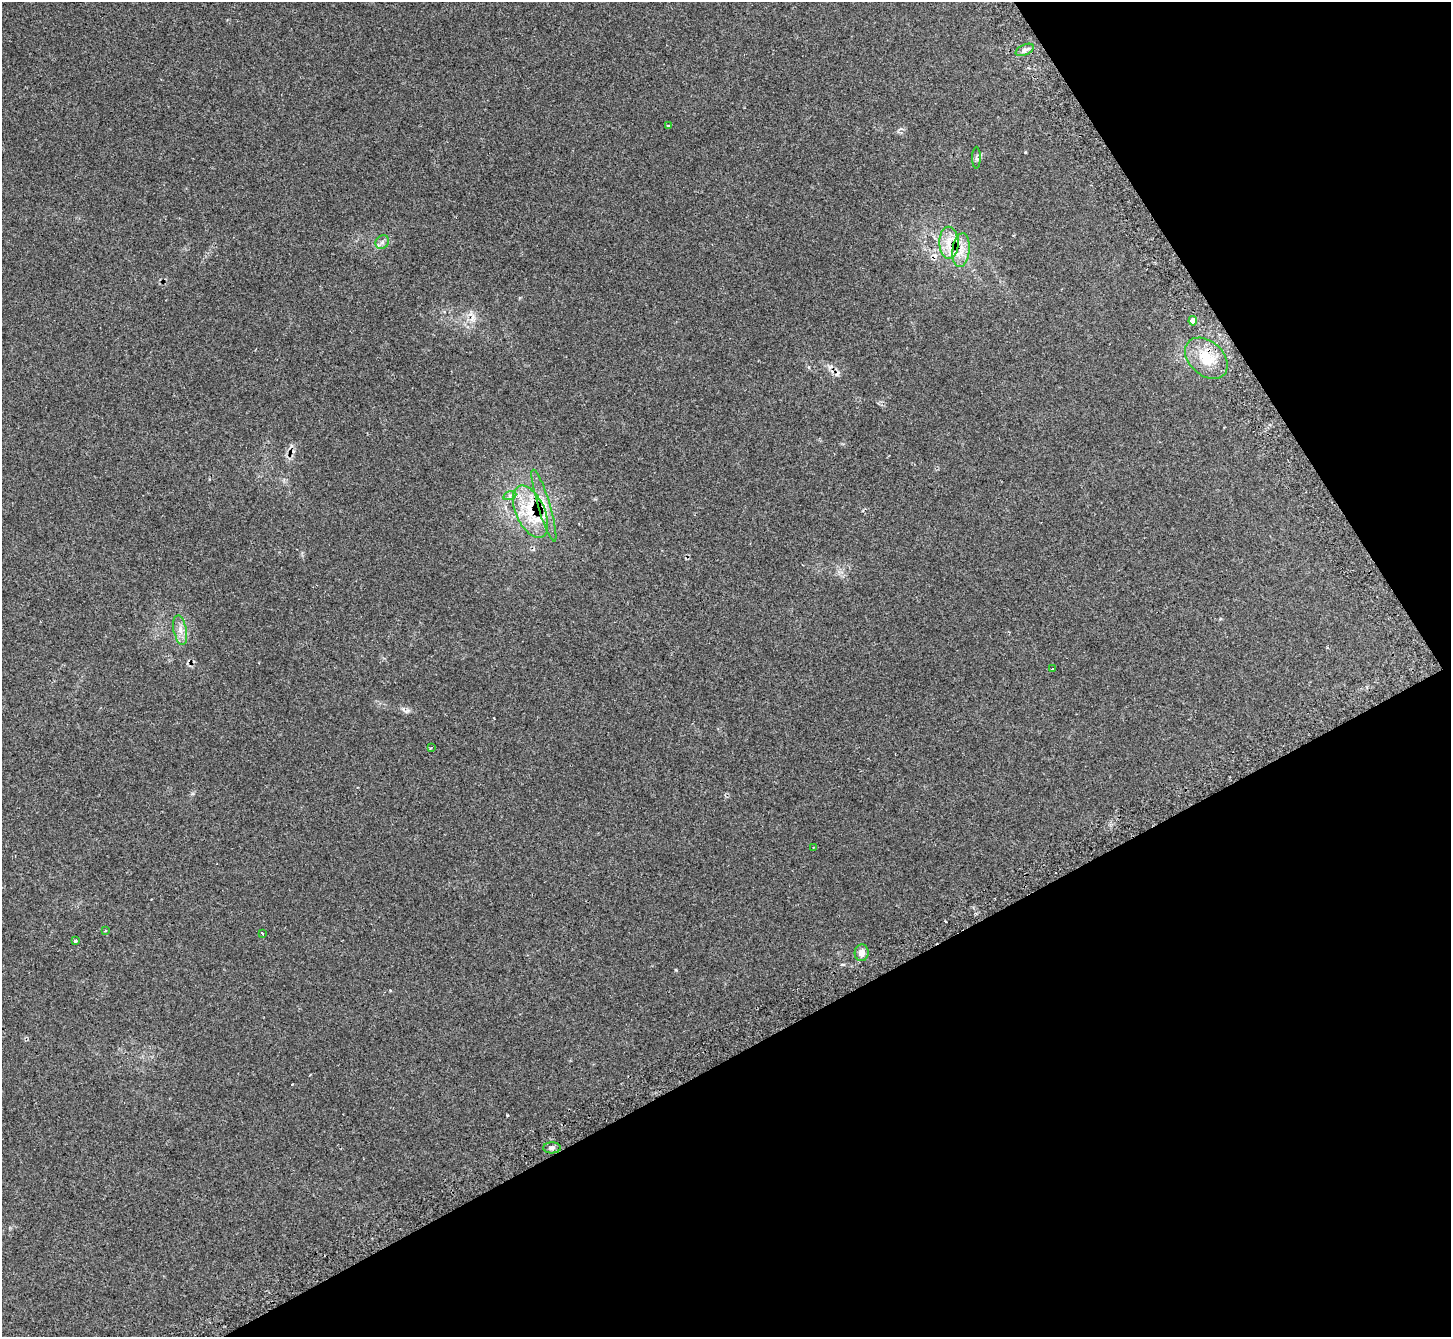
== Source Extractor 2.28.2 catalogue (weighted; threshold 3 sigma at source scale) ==
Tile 12 of 4 x 4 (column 4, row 3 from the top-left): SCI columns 4415-5863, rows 1539-2873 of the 5873 x 5864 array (HDU 1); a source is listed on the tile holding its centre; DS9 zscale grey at full resolution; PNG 1453 x 1339 px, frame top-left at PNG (2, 2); each listed source drawn as its Kron ellipse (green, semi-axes under 4 px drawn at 4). Shown black and unused: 29% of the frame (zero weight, under 2 of 3 exposures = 3% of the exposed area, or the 3 px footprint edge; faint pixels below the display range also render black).
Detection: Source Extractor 2.28.2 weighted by HDU 2 'WHT'; one run over the whole footprint, this tile lists its part. Background 0.221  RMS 0.0092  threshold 0.0414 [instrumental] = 3 sigma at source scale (4.5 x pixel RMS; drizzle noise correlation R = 1.50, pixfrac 1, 0.05/0.05 arcsec/px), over >= 5 px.
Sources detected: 32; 8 cosmic-ray / hot-pixel residue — neither listed nor drawn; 4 inside a brighter listed object's ellipse — not listed separately; the other 20 listed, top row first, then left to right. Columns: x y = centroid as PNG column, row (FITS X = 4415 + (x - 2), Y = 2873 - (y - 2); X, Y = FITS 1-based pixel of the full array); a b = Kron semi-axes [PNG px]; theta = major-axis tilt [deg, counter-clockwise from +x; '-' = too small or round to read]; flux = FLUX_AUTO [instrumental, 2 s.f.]
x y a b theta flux
1025 50 10 5 25 3.2
668 126 3 3 - 1.8
976 158 11 4 89 2
382 242 7 6 - 2.6
949 243 16 9 -88 13
961 250 17 8 84 9.9
1193 321 4 4 - 8.7
1206 358 24 17 -42 24
510 495 7 4 19 1.8
544 505 37 6 -73 14
530 512 28 14 -65 30
180 630 15 6 -78 6.2
1053 669 3 3 - 1.9
431 747 3 2 - 1.4
813 847 3 2 - 0.65
105 931 3 3 - 1.6
262 933 3 2 - 1.4
75 941 3 3 - 7.9
862 953 8 7 - 6.4
552 1148 9 5 0 2.7
Overlapping masked pixels (flux is a lower limit): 3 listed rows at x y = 949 243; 544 505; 530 512
Unlisted compact peaks at least as high as the median listed source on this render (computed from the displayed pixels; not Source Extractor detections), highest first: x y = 676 970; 1025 152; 403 709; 192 794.